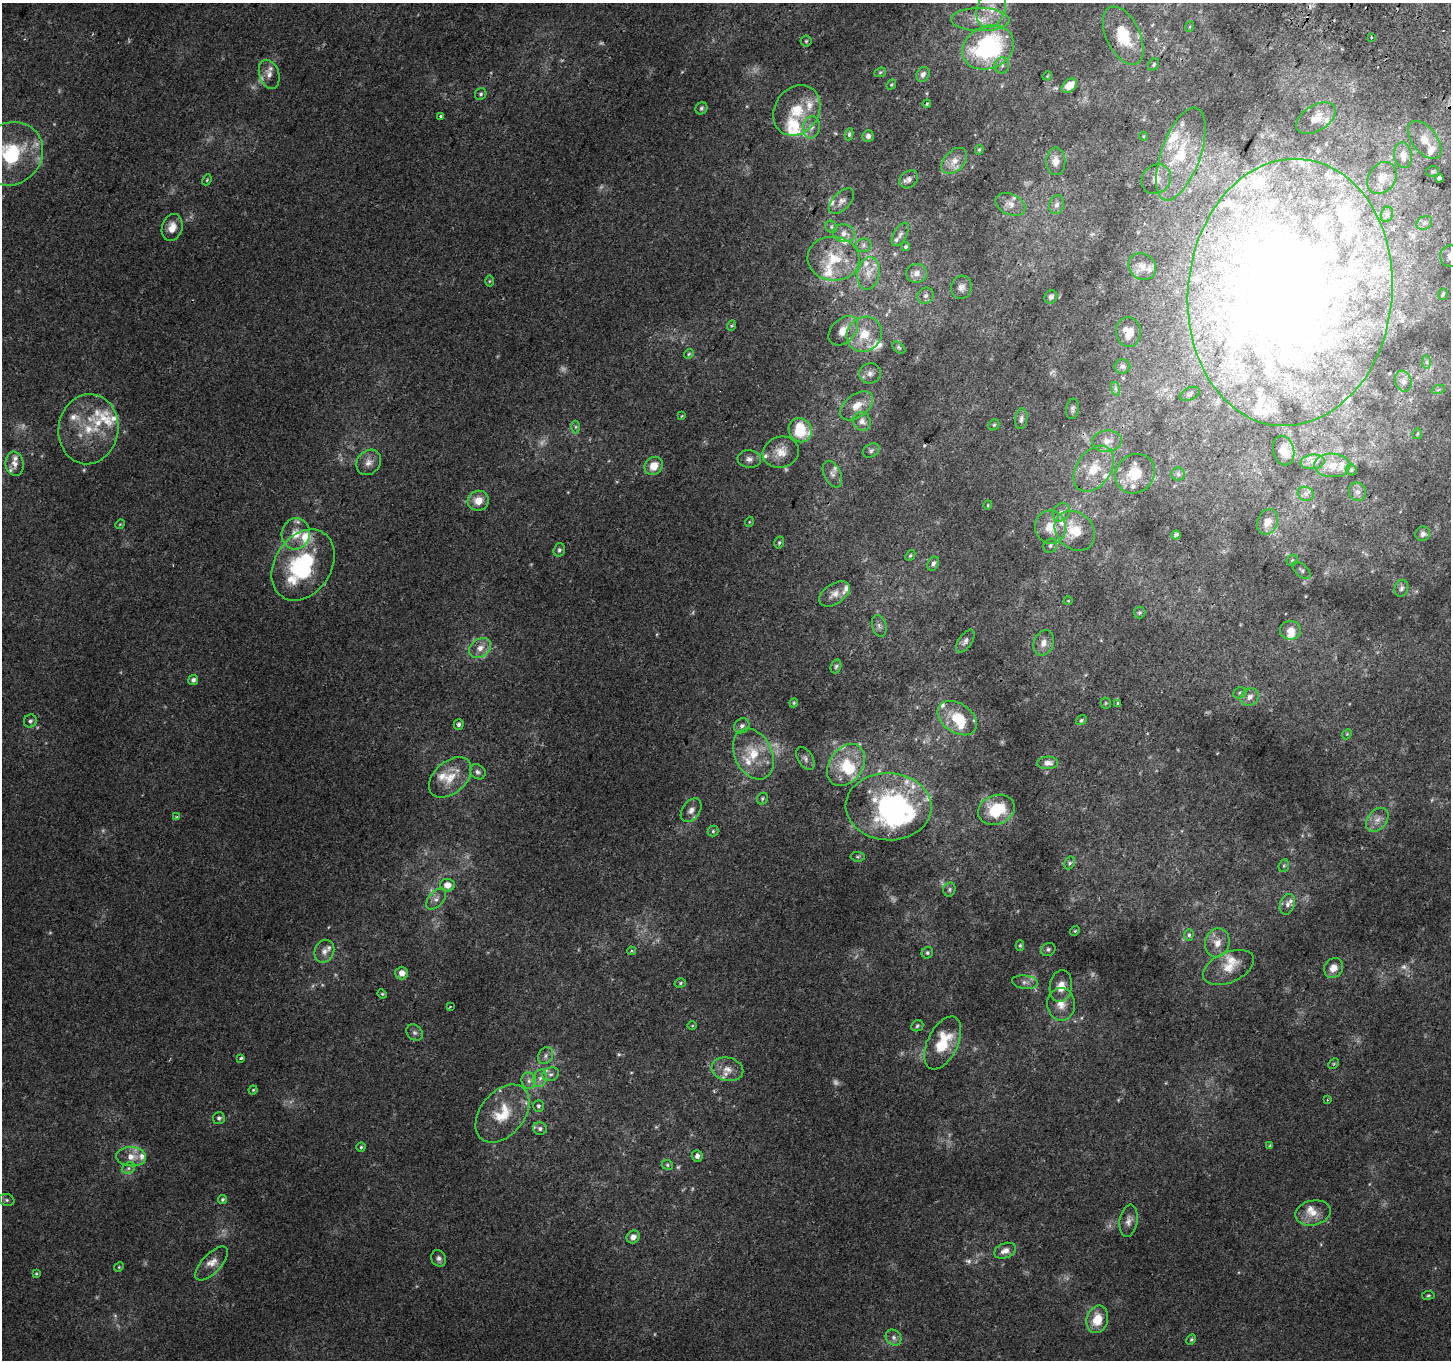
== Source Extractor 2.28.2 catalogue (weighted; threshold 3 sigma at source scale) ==
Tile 10 of 4 x 4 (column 2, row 3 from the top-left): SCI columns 1479-2927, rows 1659-3016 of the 5846 x 5965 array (HDU 1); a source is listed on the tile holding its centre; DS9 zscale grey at full resolution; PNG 1453 x 1362 px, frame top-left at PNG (2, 3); each listed source drawn as its Kron ellipse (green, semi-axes under 4 px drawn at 4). Shown black and unused: <1% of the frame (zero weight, under 2 of 3 exposures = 2% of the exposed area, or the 3 px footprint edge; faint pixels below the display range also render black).
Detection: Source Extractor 2.28.2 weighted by HDU 2 'WHT'; one run over the whole footprint, this tile lists its part. Background 0.00422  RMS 0.0035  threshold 0.0158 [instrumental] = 3 sigma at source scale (4.5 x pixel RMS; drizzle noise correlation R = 1.50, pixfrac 1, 0.0396/0.0396 arcsec/px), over >= 5 px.
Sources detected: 316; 30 too faint to see at this stretch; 3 inside a brighter object's white glare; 1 cosmic-ray / hot-pixel residue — neither listed nor drawn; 67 inside a brighter listed object's ellipse — not listed separately; the other 215 listed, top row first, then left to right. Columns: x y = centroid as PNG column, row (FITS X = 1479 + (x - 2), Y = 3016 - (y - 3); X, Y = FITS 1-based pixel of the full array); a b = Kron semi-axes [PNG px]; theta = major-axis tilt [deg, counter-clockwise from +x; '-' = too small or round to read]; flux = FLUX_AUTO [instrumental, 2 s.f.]
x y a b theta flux
991 9 19 14 68 6.4
980 20 29 11 -1 7.4
1189 27 5 3 - 0.33
1123 36 31 17 -64 15
1371 37 3 2 - 0.52
806 41 5 5 - 0.5
988 47 26 21 24 53
1154 64 7 4 53 0.64
1002 65 8 7 - 1.3
880 72 6 4 21 0.47
269 74 15 10 -71 2.9
923 74 8 6 60 1.4
1047 76 5 3 - 0.32
891 85 5 4 - 0.39
1069 86 8 6 39 4.8
481 94 6 5 - 0.66
927 104 4 3 - 0.38
701 108 6 5 - 0.75
797 110 27 22 55 12
441 116 3 3 - 0.61
1316 118 22 12 31 4.6
811 127 11 8 82 2.2
849 134 6 4 82 0.67
868 136 6 5 - 1.2
1143 136 4 3 - 0.3
1425 140 22 12 -52 5.7
979 150 5 3 - 0.49
11 154 33 30 41 27
1181 154 49 19 70 25
1403 155 13 9 -83 3.7
954 161 15 10 46 3.5
1056 161 14 9 -90 3
1432 171 6 5 - 0.58
1382 178 17 13 54 4.2
1439 178 4 4 - 1.2
909 179 10 8 41 1.7
1156 179 16 13 50 4.1
207 180 6 4 67 0.45
841 201 16 8 45 2
1010 204 16 10 -26 2.7
1057 205 9 7 73 1.5
1387 214 8 6 72 1
1424 223 8 6 34 1.3
172 227 14 10 74 3.7
831 227 6 5 - 0.72
844 233 11 9 -12 2.4
900 234 13 6 60 1.3
864 245 8 7 - 1.1
906 246 5 4 - 0.64
1450 256 11 10 - 2.1
834 259 26 22 -5 13
1142 266 14 12 -39 3
868 273 16 11 80 4.3
916 273 10 9 - 2.4
489 281 6 4 89 0.47
961 287 12 10 75 1.9
1290 292 134 102 84 400
1443 294 6 4 75 0.7
926 296 8 7 - 1.2
1051 297 7 6 - 1.2
731 326 5 3 - 0.38
843 331 17 11 45 4.7
1128 332 15 12 -84 3.1
864 334 18 17 - 8.7
899 348 7 4 -41 0.57
689 354 5 4 - 0.49
1427 362 7 4 -89 0.74
1122 366 8 7 - 1.1
870 373 11 10 - 1.9
1403 381 11 8 -71 1.7
1116 389 7 4 -71 0.65
1438 390 7 4 19 0.65
1190 394 10 6 24 1.1
856 406 19 11 37 4.8
1073 409 10 6 82 1
682 416 3 2 - 0.35
1021 419 10 6 81 1.3
862 421 9 8 - 2.3
994 425 6 5 - 0.53
576 427 6 4 90 0.53
88 429 35 30 81 17
800 430 12 11 - 13
1417 434 5 5 - 0.48
1107 441 15 10 5 3.9
871 450 9 6 31 0.92
1284 451 15 10 -77 3.8
781 452 18 15 16 4.8
749 459 12 9 -2 1.8
369 462 13 11 50 2.9
1313 462 12 7 7 2.4
15 464 12 9 -81 2.6
1332 465 18 12 -3 5.3
654 466 10 8 49 4.7
1094 469 25 17 54 9.6
1351 470 6 5 - 0.54
832 474 14 8 -65 1.8
1135 474 21 18 44 10
1178 474 6 6 - 0.9
1357 492 9 8 - 1.6
1306 494 8 7 - 1.4
478 501 11 10 - 4.4
988 505 4 4 - 0.37
1061 512 9 8 - 1.6
749 522 5 3 - 0.3
1268 522 13 10 69 4
120 524 5 4 - 0.38
1050 527 17 15 -74 6.9
1075 531 22 18 -43 11
296 534 15 14 - 5.2
1423 534 7 7 - 1.4
1176 535 5 4 - 0.61
779 543 6 4 74 0.62
1050 546 7 6 - 0.95
559 550 7 5 73 0.8
910 555 6 4 49 0.56
1292 560 6 5 - 0.54
933 564 7 5 64 1.2
303 565 38 28 57 33
1301 570 11 6 -43 0.95
1401 588 8 6 72 1
834 594 17 10 33 3.1
1068 601 4 3 - 0.26
1139 613 6 6 - 0.52
879 626 11 7 -74 1.4
1290 630 10 9 - 2.8
965 641 13 6 55 1.4
1044 643 13 9 68 2.6
480 648 12 9 35 3.1
836 666 7 5 72 0.68
193 680 5 5 - 1.2
1240 693 7 5 23 0.8
1250 697 9 8 - 2.3
794 703 4 4 - 0.38
1106 703 5 5 - 0.42
1117 704 3 3 - 0.87
957 718 21 14 -34 11
1081 720 5 4 - 0.53
30 721 7 6 - 0.95
459 724 5 5 - 0.91
742 726 8 7 - 1.2
1347 734 6 4 46 0.44
753 754 27 18 -64 12
805 759 13 7 -59 1.5
1048 763 10 6 2 2.2
846 765 23 16 54 12
478 772 8 7 - 1.1
450 777 25 16 42 7.8
762 799 6 5 - 0.66
889 807 43 33 -3 75
691 810 13 8 54 2.1
996 810 19 14 20 15
177 816 4 4 - 0.56
1377 820 13 9 50 2.7
713 831 5 5 - 0.57
858 857 7 4 -5 0.55
1070 863 7 5 61 0.74
1284 866 6 5 - 0.56
447 885 7 6 - 3.4
949 889 7 6 - 0.72
436 899 12 7 47 1.8
1287 904 10 7 69 1.6
1075 931 5 4 - 0.45
1189 935 6 4 89 0.68
1217 943 14 12 75 4.2
1020 945 5 4 - 0.54
1048 949 7 6 - 0.83
324 951 12 9 67 2.2
631 951 4 3 - 0.41
927 953 6 5 - 0.7
1228 967 27 15 24 6.9
1334 968 10 9 - 3.2
402 973 6 6 - 2.6
1025 982 13 7 -6 1.5
680 983 6 4 17 0.51
1061 986 16 11 81 3.9
382 994 5 4 - 0.41
1061 1004 16 14 -88 4.5
450 1007 4 2 - 0.29
692 1026 4 3 - 0.27
917 1026 6 5 - 0.6
414 1033 9 7 -43 1.1
943 1043 28 15 64 13
545 1056 9 7 57 1.3
240 1058 4 3 - 1.6
1334 1064 6 4 45 0.39
727 1069 16 11 -13 4
551 1074 8 6 25 1.1
540 1078 9 6 73 1.5
529 1081 8 7 - 1.5
253 1090 4 4 - 0.39
1327 1100 3 2 - 0.3
538 1106 6 5 - 0.84
502 1114 33 21 50 12
219 1118 6 6 - 0.91
540 1128 7 6 - 1.1
1270 1146 3 3 - 0.49
361 1147 4 4 - 0.54
697 1156 6 5 - 1.3
131 1157 15 9 -5 3.9
667 1165 6 4 -24 0.56
128 1168 7 5 22 0.83
223 1199 5 4 - 0.56
7 1200 8 6 -16 0.81
1313 1213 18 12 12 4.4
1128 1221 16 9 81 2.3
633 1237 7 6 - 2
1005 1251 11 7 20 2.8
439 1258 8 7 - 1.3
212 1264 21 9 47 3.6
119 1267 5 4 - 0.41
36 1273 4 3 - 0.35
1428 1295 6 3 8 0.45
1097 1319 14 10 75 7
893 1337 9 7 -47 1.4
1191 1339 6 4 62 0.5
Overlapping masked pixels (flux is a lower limit): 1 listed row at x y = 1290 292
Isophote crosses this tile's border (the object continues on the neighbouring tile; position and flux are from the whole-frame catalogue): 3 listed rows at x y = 11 154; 1450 256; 1290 292